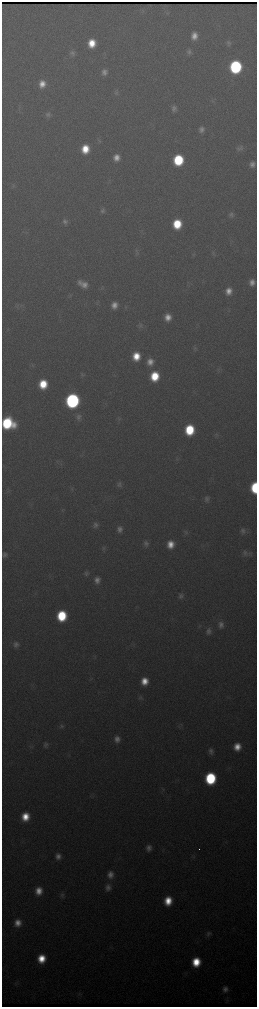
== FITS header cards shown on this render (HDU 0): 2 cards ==
NAXIS1  =                  510 / length of data axis 1
NAXIS2  =                 2010 / length of data axis 2

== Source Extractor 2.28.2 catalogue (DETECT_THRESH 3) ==
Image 510 x 2010 px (HDU 0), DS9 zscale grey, zoomed out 1/2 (1 PNG px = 2 x 2 image px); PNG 259 x 1009 px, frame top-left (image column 2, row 2010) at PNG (2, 2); no overlay
Background 3440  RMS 40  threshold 119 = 3 sigma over >= 5 px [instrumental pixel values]
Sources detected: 91; all 91 listed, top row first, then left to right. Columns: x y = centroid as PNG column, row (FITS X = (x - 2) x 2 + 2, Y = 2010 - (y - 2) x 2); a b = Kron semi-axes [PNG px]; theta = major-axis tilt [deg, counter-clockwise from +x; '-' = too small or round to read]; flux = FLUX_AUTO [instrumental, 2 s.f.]
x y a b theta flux
194 36 7 6 - 8.2e+04
92 43 7 6 - 1.9e+05
228 43 8 6 79 2.5e+04
189 52 8 5 83 2.9e+04
72 53 8 6 -64 3.1e+04
236 67 8 7 - 1.5e+06
104 72 7 6 - 4.4e+04
42 84 8 7 - 9.4e+04
116 92 7 5 -32 1.8e+04
174 108 8 6 -84 3.6e+04
48 115 7 7 - 2.8e+04
201 129 8 6 82 4.3e+04
99 140 6 5 - 1.6e+04
240 148 10 6 23 3.0e+04
85 149 8 7 - 2.1e+05
116 158 7 6 - 7.6e+04
178 160 8 7 - 6.4e+05
252 164 6 6 - 4.7e+04
14 186 5 4 - 1.3e+04
103 211 7 6 - 2.7e+04
231 215 7 6 - 2.6e+04
65 221 7 6 - 3.0e+04
177 224 8 7 - 3.5e+05
137 253 7 5 70 2.1e+04
213 253 8 5 80 1.7e+04
252 282 7 6 - 6.3e+04
83 284 11 6 -27 8.5e+04
228 291 8 7 - 8.5e+04
18 305 4 3 - 1.3e+04
114 305 7 6 - 7.4e+04
168 317 8 7 - 9.3e+04
140 325 8 6 61 2.1e+04
195 348 7 4 87 1.7e+04
136 356 8 7 - 1.8e+05
150 362 9 7 84 7.9e+04
219 370 7 4 -78 1.6e+04
82 375 7 4 -63 1.5e+04
155 376 8 7 - 3.1e+05
43 384 7 7 - 2.7e+05
72 401 8 8 - 2.6e+06
78 417 9 7 72 3.7e+04
119 419 7 2 -70 1.1e+04
8 423 10 9 - 7.4e+05
190 430 8 7 - 4.6e+05
217 435 6 4 66 1.5e+04
177 459 4 3 - 9.0e+03
119 484 7 6 - 2.4e+04
2 488 8 1 -90 9.0e+04
72 488 6 3 82 1.0e+04
254 488 8 5 89 4.9e+05
207 499 8 7 - 3.2e+04
95 525 7 6 - 2.9e+04
120 529 7 6 - 4.6e+04
243 531 8 7 - 3.3e+04
186 532 7 6 - 2.1e+04
146 543 8 6 -85 3.2e+04
171 544 8 7 - 1.2e+05
103 549 5 4 - 1.4e+04
245 553 9 8 - 3.6e+04
4 555 6 5 - 2.8e+04
86 573 7 6 - 2.2e+04
97 580 8 6 81 5.5e+04
181 596 7 6 - 2.9e+04
62 616 8 7 - 5.1e+05
221 625 9 7 88 5.0e+04
208 631 9 7 75 4.1e+04
16 645 8 7 - 3.9e+04
144 681 7 7 - 1.3e+05
140 698 6 6 - 1.8e+04
181 724 4 2 - 7.7e+03
62 726 7 6 - 1.9e+04
117 739 7 7 - 5.3e+04
46 745 7 5 -89 2.6e+04
237 747 7 6 - 1.2e+05
211 751 7 6 - 3.4e+04
210 778 8 7 - 8.4e+05
163 790 4 2 - 8.2e+03
25 817 8 7 - 1.8e+05
149 848 7 6 - 4.6e+04
199 849 2 1 - 4.6e+04
58 856 8 7 - 5.3e+04
110 875 10 8 87 6.9e+04
108 887 10 7 89 5.2e+04
39 891 8 6 79 1.1e+05
62 895 7 6 - 2.1e+04
168 901 8 7 - 1.9e+05
18 923 7 7 - 8.9e+04
208 934 8 6 67 2.7e+04
41 959 8 7 - 2.1e+05
196 962 8 7 - 2.6e+05
225 989 7 7 - 4.6e+04
At the frame edge (FLAGS 8, measured only in part): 2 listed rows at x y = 2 488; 254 488